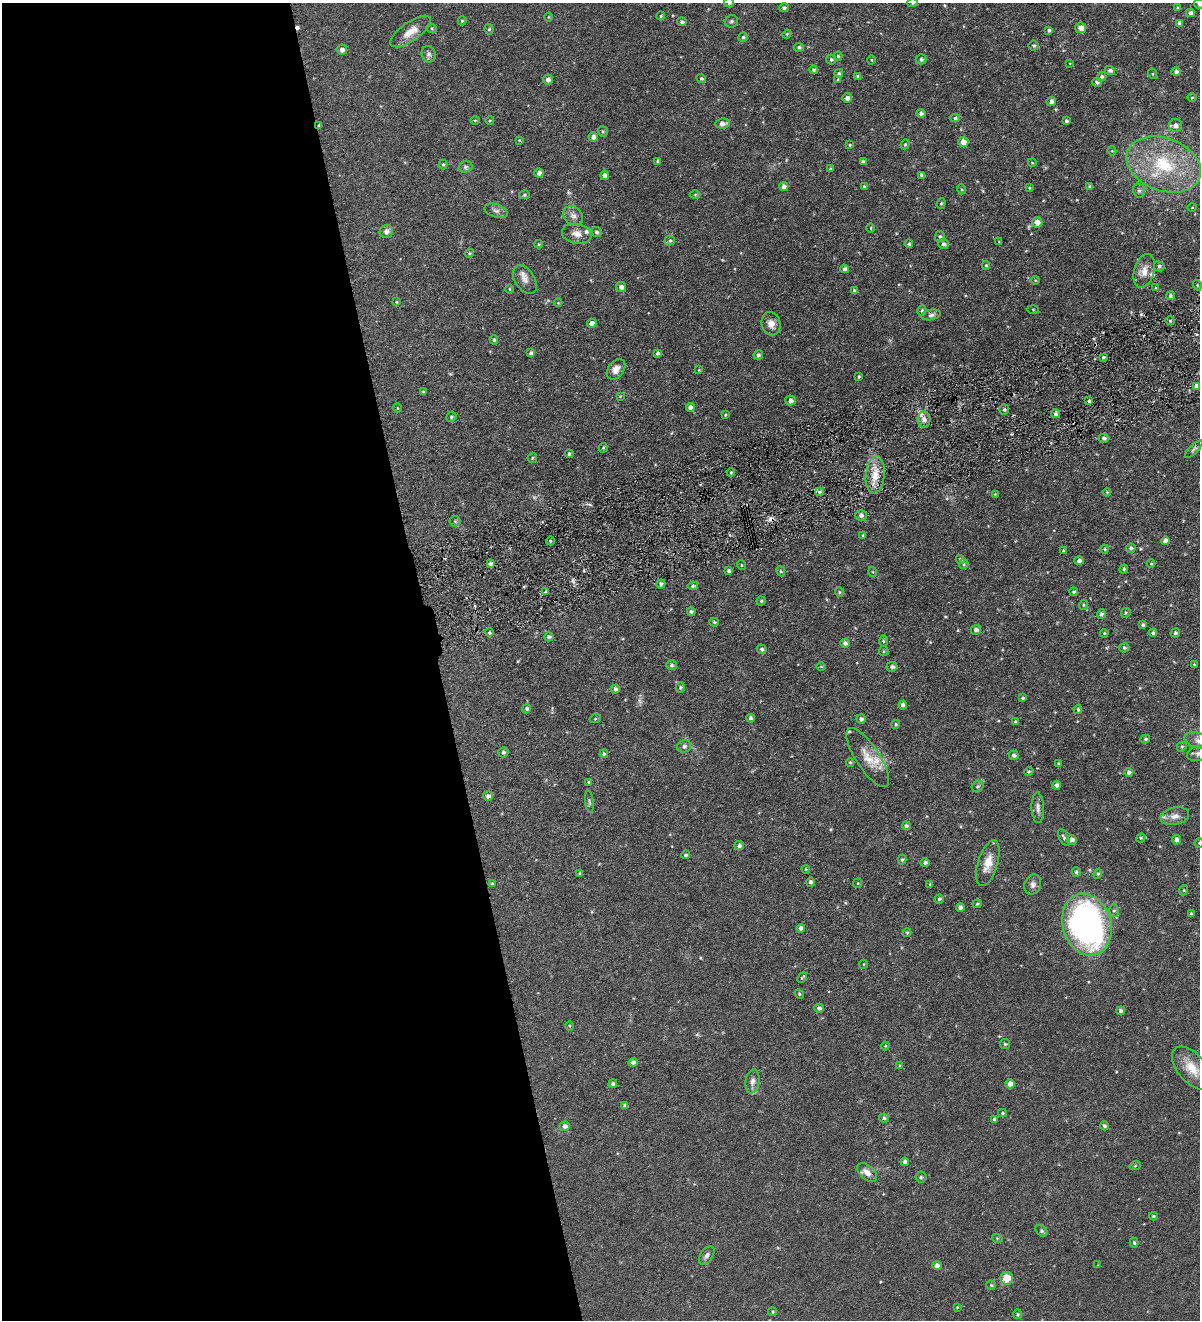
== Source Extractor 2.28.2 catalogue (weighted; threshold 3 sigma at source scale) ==
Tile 9 of 4 x 4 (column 1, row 3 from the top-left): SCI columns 278-1475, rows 1322-2639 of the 5223 x 5278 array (HDU 1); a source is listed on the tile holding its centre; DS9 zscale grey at full resolution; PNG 1202 x 1322 px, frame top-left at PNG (2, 3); each listed source drawn as its Kron ellipse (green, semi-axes under 4 px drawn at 4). Shown black and unused: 36% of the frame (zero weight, under 4 of 8 exposures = <1% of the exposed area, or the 3 px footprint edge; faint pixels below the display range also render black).
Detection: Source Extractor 2.28.2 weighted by HDU 2 'WHT'; one run over the whole footprint, this tile lists its part. Background 0.0723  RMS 0.0066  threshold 0.0269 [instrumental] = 3 sigma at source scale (4.09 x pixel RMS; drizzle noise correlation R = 1.36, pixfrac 0.8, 0.05/0.05 arcsec/px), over >= 5 px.
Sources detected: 293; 3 too faint to see at this stretch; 3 cosmic-ray / hot-pixel residue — neither listed nor drawn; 5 inside a brighter listed object's ellipse — not listed separately; the other 282 listed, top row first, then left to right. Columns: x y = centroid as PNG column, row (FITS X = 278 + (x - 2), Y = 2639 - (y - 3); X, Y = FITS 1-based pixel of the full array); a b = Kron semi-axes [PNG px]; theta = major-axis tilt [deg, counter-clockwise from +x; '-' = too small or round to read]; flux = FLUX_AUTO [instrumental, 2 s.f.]
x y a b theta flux
729 3 5 5 - 1.2
913 3 5 4 - 0.89
1199 3 5 5 - 1.6
784 8 4 4 - 1.3
1178 8 4 4 - 0.96
1190 13 4 4 - 1.7
661 16 4 3 - 0.68
549 17 4 4 - 0.56
462 21 4 4 - 0.67
731 21 7 6 - 1.1
682 22 5 4 - 1.3
1179 23 4 4 - 2.1
432 28 5 4 - 0.76
1081 28 5 5 - 3.1
489 29 5 4 - 0.94
1049 30 4 3 - 1.2
411 32 24 9 35 7.5
787 34 4 4 - 0.63
743 37 5 4 - 1
1034 45 5 5 - 0.85
799 47 5 4 - 1.1
342 50 5 5 - 2.3
429 54 8 7 - 1.7
838 56 4 4 - 0.84
831 59 5 5 - 1
921 59 5 5 - 1.4
871 60 4 3 - 0.54
1070 63 4 2 - 0.36
814 70 4 4 - 1.1
1110 70 5 4 - 1.5
1176 72 5 4 - 1.6
839 73 4 4 - 0.98
1153 74 5 3 - 0.52
858 76 4 3 - 1.4
1102 77 5 4 - 1.4
701 78 5 4 - 0.8
548 79 5 5 - 2.3
838 79 4 3 - 0.62
1097 82 5 4 - 1.5
1192 97 5 3 - 0.59
847 98 5 4 - 2.3
1051 101 5 4 - 2
921 114 5 4 - 1.3
955 118 4 4 - 0.95
475 120 4 4 - 0.66
490 120 4 3 - 0.49
1066 121 4 3 - 1
722 123 7 5 7 3
319 125 3 3 - 0.64
1175 125 7 6 - 2.7
603 131 5 5 - 0.9
593 137 5 4 - 2.6
519 140 3 3 - 0.42
963 142 5 5 - 5.4
905 144 5 4 - 0.62
850 145 4 3 - 0.65
1112 151 5 3 - 0.56
658 161 4 4 - 1.1
863 162 4 3 - 1.7
1032 162 4 3 - 0.38
443 164 5 4 - 0.78
1164 164 38 26 -21 42
465 167 7 5 15 1.2
830 169 4 3 - 0.58
539 173 4 4 - 2.3
605 175 4 4 - 3
922 175 4 4 - 2.2
864 186 4 3 - 0.86
1090 186 4 4 - 1.2
784 187 5 4 - 2.9
1029 188 3 3 - 0.51
961 189 5 3 - 0.66
1139 191 7 6 - 1.4
695 194 5 3 - 0.61
524 195 5 4 - 0.79
941 203 5 4 - 0.79
1192 207 5 3 - 0.54
496 211 12 6 -18 2.3
573 216 11 8 -41 3.2
1037 222 5 5 - 4.4
871 228 4 3 - 0.47
386 232 7 6 - 2.2
596 232 5 5 - 1.2
577 234 15 10 -10 4.5
940 236 5 5 - 1
670 240 5 5 - 1.1
999 242 3 3 - 0.47
539 244 4 4 - 0.6
909 244 4 4 - 0.86
944 244 5 5 - 1.5
469 253 5 4 - 0.69
986 265 4 4 - 0.79
1159 266 5 5 - 1.1
845 269 4 4 - 2.1
1144 271 17 10 74 5.6
525 280 16 9 -57 4.1
1035 280 4 3 - 0.51
1197 285 5 3 - 0.5
621 287 5 5 - 2.3
1156 288 4 4 - 0.67
509 289 5 3 - 0.51
854 291 4 4 - 1.2
1170 296 4 4 - 1.1
396 302 4 3 - 0.59
558 303 4 4 - 0.51
1033 309 6 4 -2 0.61
922 310 5 4 - 1.1
931 315 10 5 12 1.7
1170 321 4 3 - 0.6
592 323 5 4 - 2.4
771 324 12 9 -75 4.2
494 340 4 4 - 0.89
531 353 4 4 - 1.5
657 353 4 4 - 1.3
758 355 5 4 - 1.3
1103 357 4 3 - 0.91
616 369 11 8 53 4.2
699 370 4 4 - 0.46
859 377 3 3 - 0.77
1197 386 4 3 - 2.3
423 392 4 3 - 0.66
620 396 3 3 - 0.47
790 400 5 5 - 2
1089 401 4 4 - 1
690 407 4 4 - 2.8
398 408 4 3 - 0.39
1004 410 5 5 - 1.1
1056 414 5 4 - 1.4
725 415 3 3 - 0.61
451 417 5 5 - 0.9
924 419 8 6 -86 2.6
1104 438 5 4 - 1.3
603 448 5 3 - 0.76
1194 449 11 4 45 1.3
569 454 4 4 - 0.97
532 458 5 4 - 0.76
731 472 4 3 - 0.69
875 475 19 9 85 8.5
820 492 4 3 - 1.1
1107 492 4 3 - 0.54
995 494 4 4 - 0.43
861 515 6 5 - 1.7
455 521 5 5 - 0.77
863 535 4 3 - 0.79
550 541 4 3 - 0.67
1165 541 4 4 - 2.7
1131 548 5 4 - 1.5
1105 549 4 4 - 0.62
1063 551 3 3 - 0.62
960 560 4 4 - 1.1
1079 561 4 4 - 2.1
490 563 4 3 - 1.7
964 564 5 4 - 0.77
1151 564 4 3 - 0.48
741 565 5 3 - 0.46
1124 569 4 4 - 0.96
729 571 4 4 - 1.3
781 571 5 4 - 0.72
873 572 5 3 - 0.47
661 584 4 4 - 1.5
693 586 5 4 - 1.1
546 592 4 3 - 0.96
839 592 5 4 - 0.72
1074 592 4 4 - 0.91
761 601 4 4 - 0.91
1083 605 5 3 - 0.53
691 612 4 4 - 1.1
1126 613 5 4 - 0.73
1101 614 4 4 - 1.3
714 622 4 4 - 0.76
1143 625 4 3 - 1.4
976 630 5 4 - 1.8
489 632 4 3 - 0.75
1104 633 4 3 - 0.63
1153 633 4 4 - 1.2
1175 633 5 4 - 1
549 637 4 4 - 1.6
883 641 6 4 -89 0.74
845 643 4 4 - 1.8
1124 648 5 4 - 0.92
762 649 5 4 - 1.3
884 651 5 4 - 0.77
1194 664 4 3 - 0.47
671 665 5 5 - 1.4
821 666 5 3 - 0.45
892 667 5 5 - 1.7
680 687 5 4 - 0.88
615 689 5 4 - 1.6
1023 698 3 3 - 0.88
903 705 4 4 - 2
527 709 5 4 - 1.2
1078 709 4 3 - 0.76
751 718 4 4 - 1.6
595 719 5 3 - 0.55
861 719 4 4 - 1.4
1016 722 4 3 - 0.98
896 724 4 4 - 0.93
1145 739 5 3 - 0.88
1199 741 15 7 -15 4.4
684 746 7 6 - 1.6
1182 747 5 4 - 0.84
503 752 5 5 - 1.4
1198 753 11 7 16 2.3
604 754 4 4 - 0.94
1014 755 5 4 - 1.5
868 758 34 11 -57 10
850 762 4 4 - 0.78
1058 763 4 3 - 0.64
1029 772 5 4 - 0.71
1129 772 4 4 - 1.7
589 782 4 3 - 0.65
1057 785 4 4 - 1.8
978 786 6 5 - 1.2
488 796 5 5 - 1.8
589 802 11 4 -82 1.1
1038 808 15 6 -87 2.5
1175 816 14 8 11 3.9
906 826 4 4 - 1.4
1064 837 9 4 -65 1.1
1141 838 5 4 - 0.63
1072 840 5 5 - 2.2
1176 840 4 4 - 2.4
1199 843 5 4 - 0.78
739 846 5 4 - 1.3
686 855 4 4 - 1.2
902 860 5 4 - 0.97
925 863 5 4 - 1.3
988 863 24 9 73 8
806 869 4 3 - 0.52
1076 872 5 4 - 0.88
580 874 4 4 - 1.1
1098 874 5 4 - 0.8
810 882 4 4 - 1.5
492 883 4 4 - 0.89
858 883 5 4 - 0.63
930 884 4 4 - 0.5
1033 884 10 8 68 2.4
1184 890 5 3 - 0.51
939 899 5 4 - 1.1
977 904 4 4 - 0.67
960 908 4 4 - 2.1
1114 911 6 5 - 1.2
1191 914 3 3 - 0.59
1087 925 32 24 -73 170
801 928 4 4 - 1.9
907 933 4 4 - 0.64
864 964 4 3 - 0.44
802 977 6 3 47 0.6
799 994 5 4 - 0.68
819 1008 5 4 - 1.5
1121 1011 4 4 - 1.5
569 1026 4 3 - 0.52
1005 1044 5 5 - 0.91
885 1046 4 4 - 0.5
633 1062 4 4 - 1.9
900 1066 4 3 - 0.52
1192 1068 26 14 -49 11
752 1081 12 7 81 2.8
613 1084 4 4 - 1.2
1010 1084 4 4 - 4.3
625 1106 4 4 - 1.7
1002 1113 4 4 - 0.67
884 1118 5 4 - 1.3
994 1119 4 3 - 0.98
565 1126 5 4 - 2
1104 1126 4 4 - 1.3
905 1162 4 4 - 2.1
1135 1166 5 3 - 0.61
867 1173 12 7 -41 3.6
921 1177 5 5 - 0.91
1153 1216 4 3 - 0.71
1041 1231 7 5 -42 0.96
997 1238 5 3 - 0.55
1134 1243 5 4 - 0.88
707 1255 10 6 54 2.1
1098 1265 2 2 - 0.34
937 1266 4 4 - 2.4
1007 1278 6 6 - 8.4
991 1285 5 4 - 0.75
957 1307 3 3 - 0.45
773 1312 4 4 - 0.8
1018 1314 5 4 - 0.9
Overlapping masked pixels (flux is a lower limit): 1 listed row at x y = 319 125
Isophote crosses this tile's border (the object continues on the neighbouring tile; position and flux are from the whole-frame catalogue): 6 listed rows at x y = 729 3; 913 3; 1199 3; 1199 741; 1198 753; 1199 843